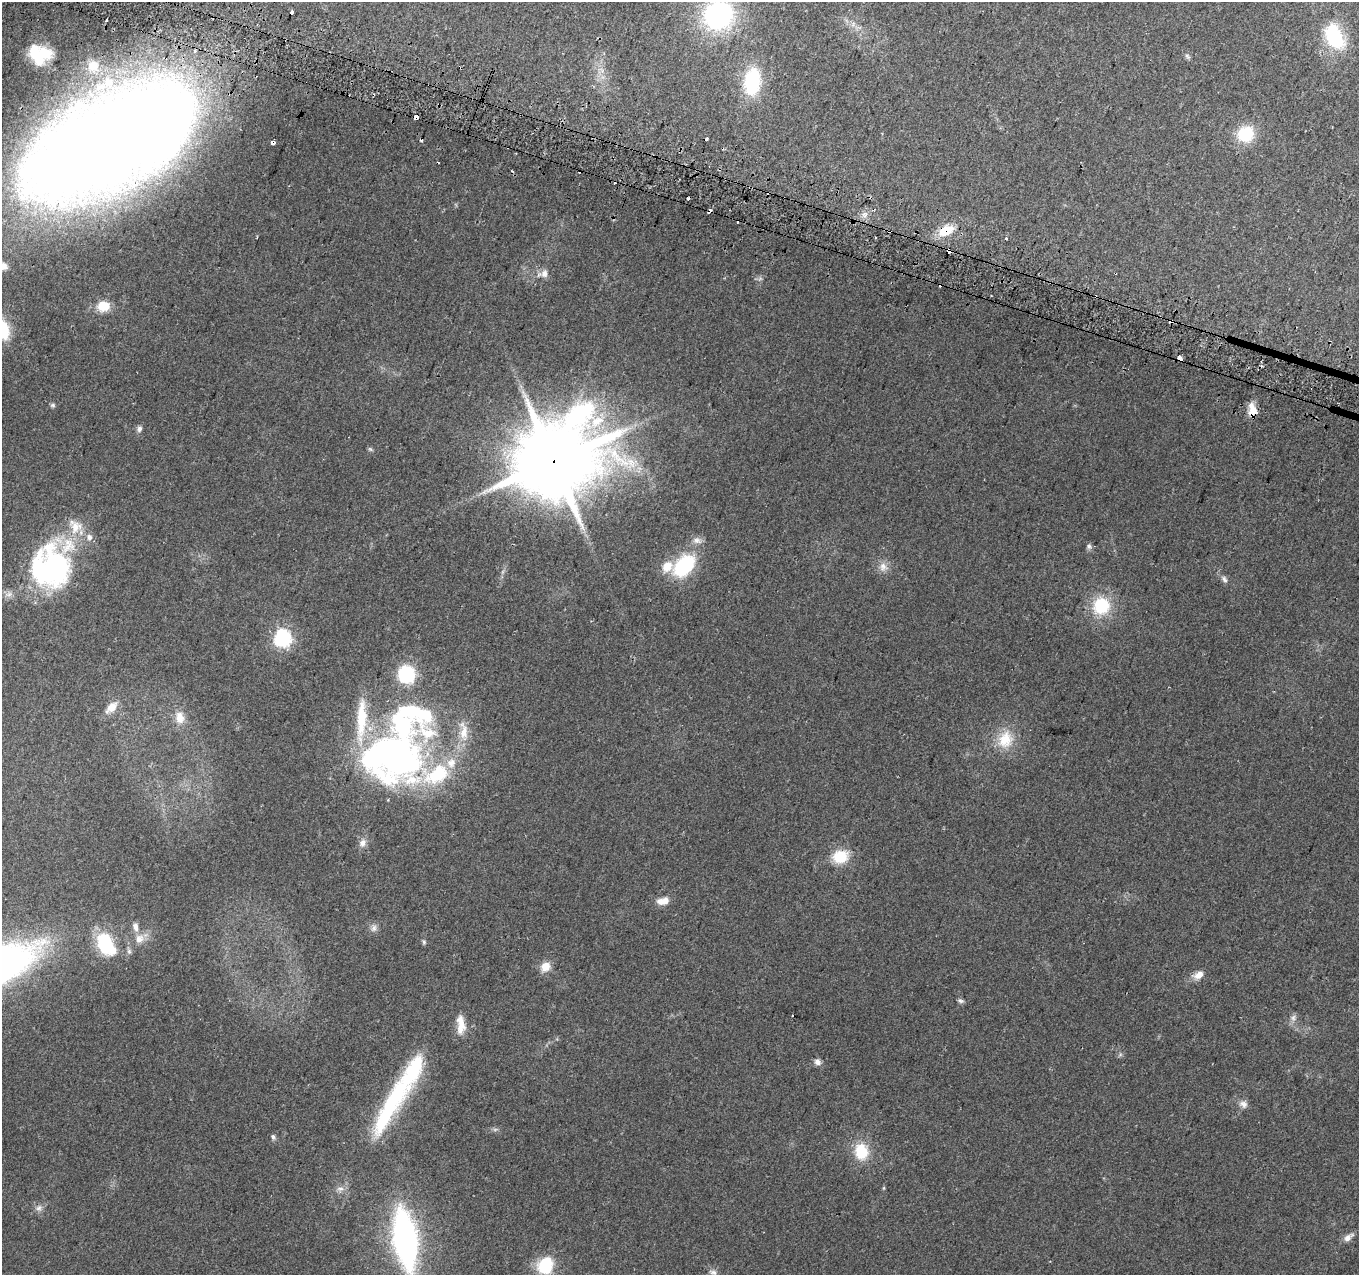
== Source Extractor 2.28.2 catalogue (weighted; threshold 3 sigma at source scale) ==
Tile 11 of 4 x 4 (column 3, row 3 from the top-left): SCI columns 2726-4082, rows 1520-2792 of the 5461 x 5648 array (HDU 1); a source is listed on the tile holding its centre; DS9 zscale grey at full resolution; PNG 1361 x 1277 px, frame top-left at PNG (2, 2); no overlay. Shown black and unused: <1% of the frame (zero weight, under 2 of 3 exposures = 2% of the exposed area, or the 3 px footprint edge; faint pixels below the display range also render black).
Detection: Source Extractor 2.28.2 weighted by HDU 2 'WHT'; one run over the whole footprint, this tile lists its part. Background 0.079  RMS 0.0097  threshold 0.0435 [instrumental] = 3 sigma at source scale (4.5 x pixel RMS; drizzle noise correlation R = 1.50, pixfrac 1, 0.0396/0.0396 arcsec/px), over >= 5 px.
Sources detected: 102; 2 too faint to see at this stretch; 4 inside a brighter object's white glare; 12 cosmic-ray / hot-pixel residue — not listed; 11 inside a brighter listed object's ellipse — not listed separately; the other 73 listed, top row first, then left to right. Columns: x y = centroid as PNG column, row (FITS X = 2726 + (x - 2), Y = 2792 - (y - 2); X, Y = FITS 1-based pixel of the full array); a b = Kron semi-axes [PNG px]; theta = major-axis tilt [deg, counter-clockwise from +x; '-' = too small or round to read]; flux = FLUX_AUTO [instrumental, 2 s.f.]
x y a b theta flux
291 13 4 3 - 4.1
718 15 27 25 43 160
107 20 3 3 - 16
853 24 7 4 73 2.1
1334 37 34 20 -64 62
195 51 5 5 - 2.6
1187 56 9 5 -48 2.2
39 60 31 14 44 33
93 66 18 17 - 19
752 82 30 17 84 59
416 117 4 3 - 51
1245 134 15 14 - 45
273 142 4 3 - 32
109 143 126 54 28 3900
709 211 4 3 - 26
865 215 9 7 20 4.5
946 230 20 12 23 22
1006 238 3 3 - 4.2
949 251 4 3 - 17
2 266 16 9 -25 9.5
544 274 12 9 83 6.3
1095 296 3 3 - 7.4
103 306 12 10 -9 22
1170 321 4 3 - 12
3 329 23 13 -73 38
1180 358 6 3 -60 21
53 405 7 5 14 1.8
1253 411 16 10 -69 14
139 429 9 7 73 3
370 449 7 4 -44 1.6
554 461 28 22 44 10000
89 537 8 8 - 4.9
697 541 12 8 -13 5.5
1089 546 8 7 - 2.8
684 566 18 12 46 96
667 567 15 11 48 14
883 567 14 11 -88 7.9
53 568 52 40 78 180
1224 579 10 6 -52 3.2
8 594 12 6 11 4.8
1101 606 18 17 - 46
282 638 7 7 - 280
406 674 15 14 - 65
111 707 14 9 46 12
180 718 18 12 -78 12
1005 739 25 20 66 27
396 753 76 67 46 410
363 843 11 8 60 5.7
840 857 19 16 16 26
663 901 16 8 12 10
374 928 11 7 66 4
139 939 14 12 55 11
424 942 5 5 - 1.7
105 943 23 15 -72 56
129 951 8 6 -88 2.7
545 967 13 11 44 11
1198 975 15 9 27 7.8
960 1001 9 5 -28 2.2
792 1015 3 2 - 0.79
1293 1018 9 6 76 3.7
461 1025 26 10 -86 14
817 1062 8 7 - 4.5
1243 1104 12 9 -16 5.3
390 1106 88 19 62 110
273 1137 7 5 -61 2.2
861 1151 21 16 -83 29
883 1188 6 3 70 0.98
340 1189 10 8 11 5
39 1208 9 8 - 4.2
1348 1237 15 7 39 5.7
405 1239 49 19 -82 310
545 1265 20 16 64 40
713 1272 12 7 -15 3.9
Overlapping masked pixels (flux is a lower limit): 11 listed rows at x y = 416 117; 273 142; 109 143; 709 211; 946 230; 949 251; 1095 296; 1170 321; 1180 358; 1253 411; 554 461
Isophote crosses this tile's border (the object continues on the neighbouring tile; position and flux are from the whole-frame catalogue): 5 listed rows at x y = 718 15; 109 143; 2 266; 3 329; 405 1239